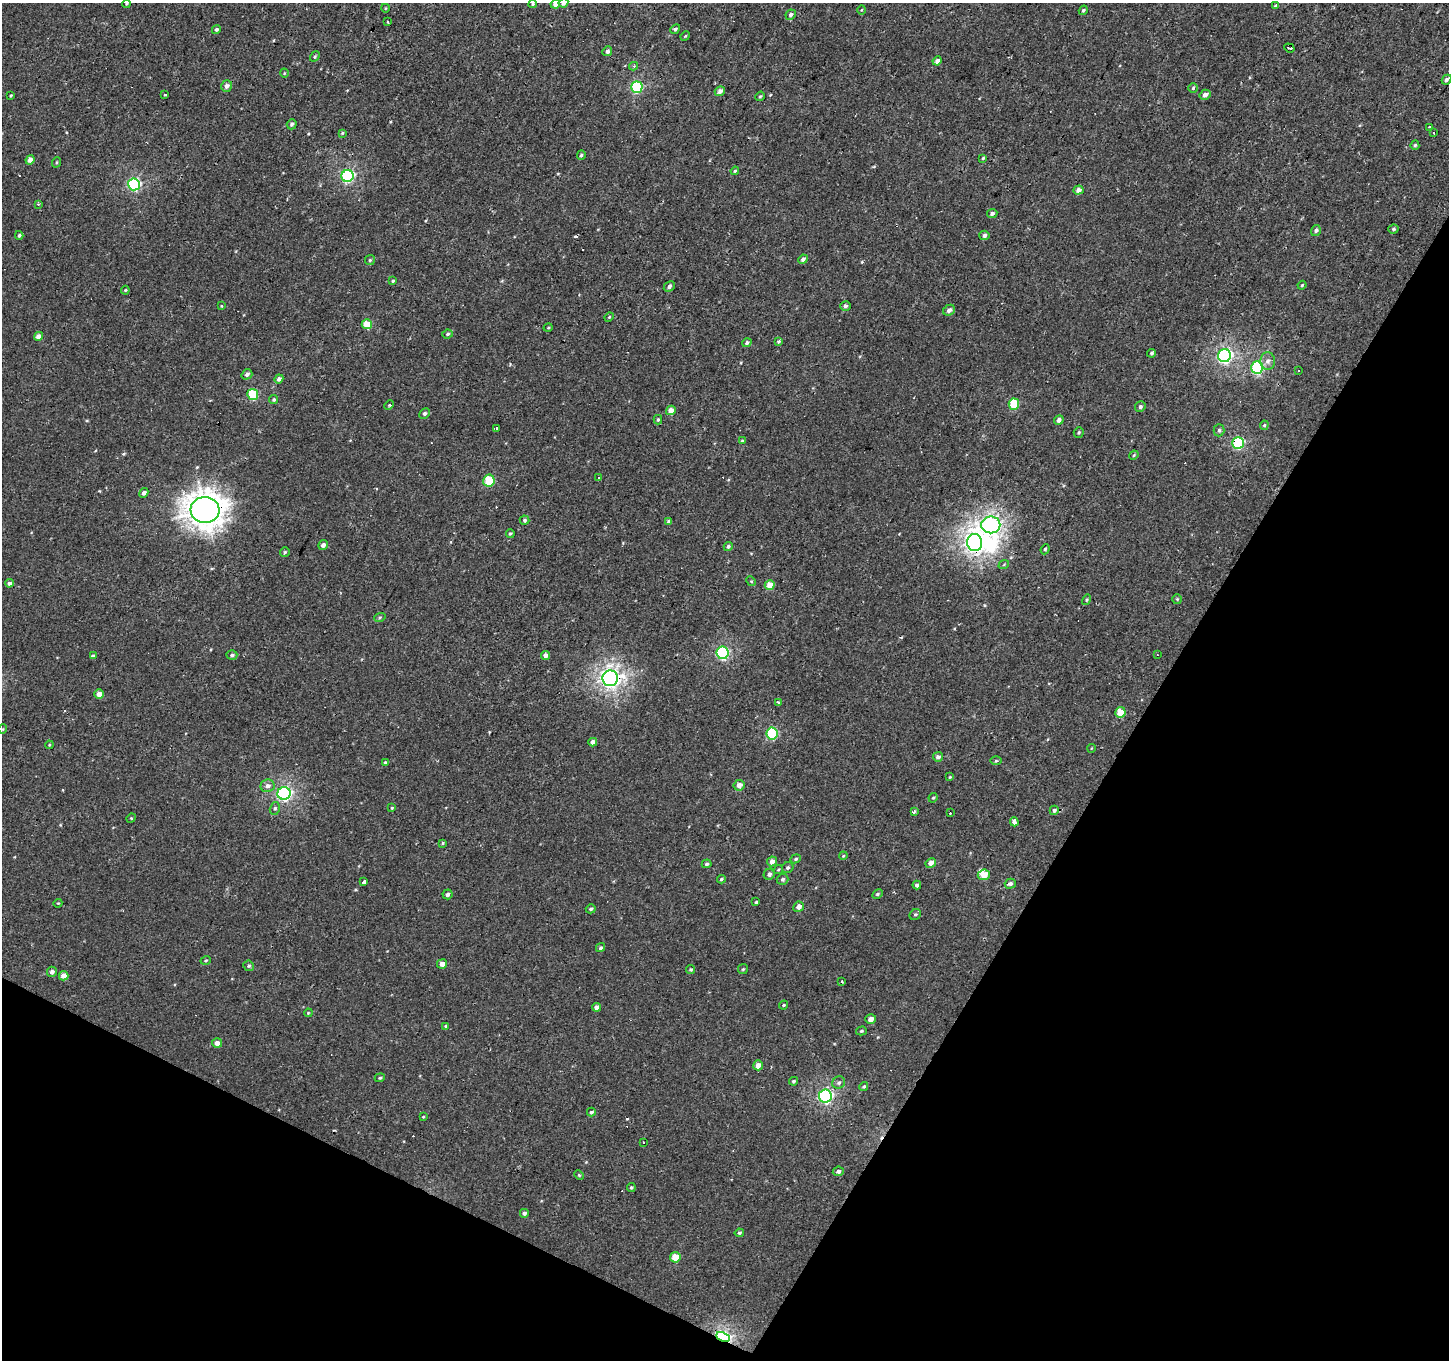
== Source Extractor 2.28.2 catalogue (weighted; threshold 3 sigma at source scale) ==
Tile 15 of 4 x 4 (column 3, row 4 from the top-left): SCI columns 2898-4344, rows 259-1616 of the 5792 x 5881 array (HDU 1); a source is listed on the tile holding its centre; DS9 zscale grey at full resolution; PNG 1451 x 1362 px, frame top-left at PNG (2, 3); each listed source drawn as its Kron ellipse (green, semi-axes under 4 px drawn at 4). Shown black and unused: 28% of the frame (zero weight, under 2 of 3 exposures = <1% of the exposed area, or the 3 px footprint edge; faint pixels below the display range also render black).
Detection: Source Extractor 2.28.2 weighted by HDU 2 'WHT'; one run over the whole footprint, this tile lists its part. Background -5.20e-04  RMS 0.004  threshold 0.0181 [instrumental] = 3 sigma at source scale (4.5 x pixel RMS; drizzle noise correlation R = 1.50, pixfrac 1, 0.0396/0.0396 arcsec/px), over >= 5 px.
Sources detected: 207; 1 inside a brighter object's white glare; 16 cosmic-ray / hot-pixel residue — neither listed nor drawn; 1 inside a brighter listed object's ellipse — not listed separately; the other 189 listed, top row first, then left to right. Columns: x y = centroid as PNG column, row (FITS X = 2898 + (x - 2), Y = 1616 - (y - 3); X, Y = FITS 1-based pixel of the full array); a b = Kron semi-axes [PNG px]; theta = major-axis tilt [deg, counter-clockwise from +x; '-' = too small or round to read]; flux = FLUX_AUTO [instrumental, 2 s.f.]
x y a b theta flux
563 3 5 4 - 2.1
126 4 4 3 - 0.38
533 4 4 4 - 0.58
555 4 5 4 - 2.7
1275 6 4 4 - 0.57
385 8 4 3 - 0.31
862 10 5 3 - 0.38
1083 10 5 4 - 0.64
791 15 5 5 - 1.1
388 22 3 3 - 0.93
216 29 4 4 - 0.78
675 29 5 4 - 0.83
685 36 5 4 - 0.44
1289 48 5 2 - 0.77
607 51 5 4 - 1.3
315 56 5 4 - 0.55
937 61 5 4 - 1.7
634 66 4 3 - 0.69
284 73 4 3 - 0.31
1446 80 5 4 - 0.89
227 86 6 5 - 1.8
637 87 5 5 - 40
1193 88 5 4 - 0.6
720 91 5 4 - 2
165 95 3 2 - 0.48
1205 95 6 5 - 2.1
11 96 3 3 - 0.42
760 96 5 4 - 0.46
292 124 5 5 - 0.95
1430 127 3 3 - 2.1
342 133 3 3 - 0.41
1433 133 3 2 - 0.55
1415 145 5 4 - 0.66
581 155 5 4 - 0.63
983 158 4 4 - 0.43
30 160 5 4 - 2.5
57 162 5 3 - 0.44
735 171 4 3 - 0.49
347 176 6 6 - 56
134 184 6 6 - 53
1078 190 5 4 - 2.5
38 204 3 3 - 0.47
992 214 5 4 - 1.1
1393 229 5 4 - 0.71
1316 230 6 5 - 0.97
19 235 4 4 - 0.71
984 235 5 4 - 1.3
803 259 5 4 - 1.3
370 260 5 5 - 0.55
393 281 4 3 - 0.48
1302 285 4 3 - 0.42
669 286 6 4 46 1.2
125 290 4 3 - 0.44
221 306 3 3 - 0.37
845 306 5 4 - 0.89
949 310 6 5 - 1.7
609 317 5 4 - 0.4
367 324 5 5 - 9
548 328 5 3 - 0.37
448 334 5 4 - 0.75
38 336 5 4 - 2.6
778 341 3 3 - 2.3
747 343 5 4 - 0.9
1152 353 4 4 - 0.75
1224 356 6 6 - 85
1268 361 8 7 - 1.9
1257 367 6 6 - 43
1298 370 3 3 - 3.5
247 374 5 4 - 1.2
279 379 4 4 - 1.6
253 394 5 5 - 22
274 399 4 4 - 0.58
1014 404 5 5 - 18
389 405 5 3 - 0.49
1140 407 5 5 - 0.88
671 410 5 4 - 3.9
424 414 6 5 - 0.88
658 420 5 4 - 0.63
1059 420 5 4 - 1.5
1264 425 5 4 - 0.51
496 429 3 2 - 0.53
1219 430 6 5 - 0.83
1079 433 5 5 - 0.58
742 441 4 3 - 0.51
1238 443 6 6 - 45
1134 455 5 4 - 0.42
599 478 3 3 - 0.73
489 481 6 5 - 12
144 493 5 4 - 1.8
205 510 14 13 - 530
524 520 5 4 - 0.69
669 521 4 4 - 0.93
991 525 9 8 - 130
510 533 4 3 - 0.55
975 543 8 7 - 200
323 545 5 4 - 1.7
728 546 4 4 - 0.83
1045 549 5 4 - 0.58
285 552 5 4 - 0.72
1004 564 5 3 - 0.39
751 581 5 4 - 0.48
9 583 4 4 - 1.2
770 585 5 4 - 5.8
1177 599 5 5 - 0.51
1087 600 5 4 - 0.52
380 617 6 4 19 0.5
722 653 6 6 - 52
232 655 5 4 - 0.73
1157 655 3 2 - 0.67
93 656 4 3 - 2.2
546 656 4 4 - 1.6
610 678 8 8 - 190
99 694 4 4 - 2.7
778 702 3 3 - 0.83
1120 712 5 5 - 9
3 729 5 3 - 0.32
772 733 6 5 - 28
593 742 4 4 - 2.1
49 745 4 3 - 0.34
1091 748 4 3 - 0.31
938 757 5 4 - 1.2
996 761 5 3 - 0.46
385 763 4 3 - 0.76
950 777 3 3 - 0.34
739 785 5 5 - 2.5
268 786 7 6 - 1.9
284 793 6 6 - 86
933 798 5 4 - 0.52
275 808 6 5 - 0.77
392 808 4 3 - 0.39
1054 810 5 4 - 0.84
914 811 4 3 - 1.1
950 813 3 3 - 0.44
131 818 5 4 - 0.44
1014 822 4 3 - 3
443 843 4 3 - 0.54
843 856 4 3 - 0.35
796 859 5 4 - 0.59
772 861 5 4 - 2.7
931 863 5 4 - 2.8
707 864 5 4 - 0.59
788 867 6 5 - 0.84
778 870 5 4 - 0.45
769 874 6 5 - 1.3
984 875 6 5 - 4.7
721 879 4 3 - 0.61
783 879 6 5 - 0.9
364 882 4 3 - 32
1010 884 5 5 - 1.1
917 885 4 4 - 1.1
448 894 5 5 - 1.1
877 894 5 4 - 0.64
756 902 3 2 - 0.46
58 903 4 3 - 0.36
799 907 5 5 - 2.5
591 909 5 4 - 0.73
915 914 6 5 - 0.65
600 948 5 4 - 0.86
206 960 5 3 - 0.49
442 964 5 4 - 2.4
249 966 5 5 - 0.74
691 969 4 4 - 0.61
743 969 5 5 - 0.53
52 972 5 5 - 1.5
64 976 5 4 - 3.2
842 981 3 3 - 0.91
783 1005 5 3 - 0.46
597 1007 4 4 - 1.7
308 1013 4 3 - 0.34
871 1019 5 5 - 2.6
446 1026 4 3 - 0.61
861 1031 5 4 - 0.57
217 1043 5 4 - 2.6
758 1065 5 5 - 2.9
380 1078 5 4 - 0.48
793 1081 4 4 - 0.6
839 1082 7 6 - 0.95
864 1086 4 4 - 0.57
825 1096 6 6 - 68
591 1112 4 3 - 0.68
423 1117 3 3 - 0.36
643 1142 2 2 - 0.37
838 1171 5 5 - 1.2
579 1175 5 4 - 0.55
631 1187 4 4 - 0.6
524 1213 4 4 - 0.97
739 1233 4 3 - 0.55
675 1257 5 5 - 6.6
723 1337 7 4 -25 78
Overlapping masked pixels (flux is a lower limit): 5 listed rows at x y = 1238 443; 205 510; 975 543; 610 678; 723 1337
Isophote crosses this tile's border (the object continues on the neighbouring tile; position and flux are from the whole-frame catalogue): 2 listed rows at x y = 563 3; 555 4